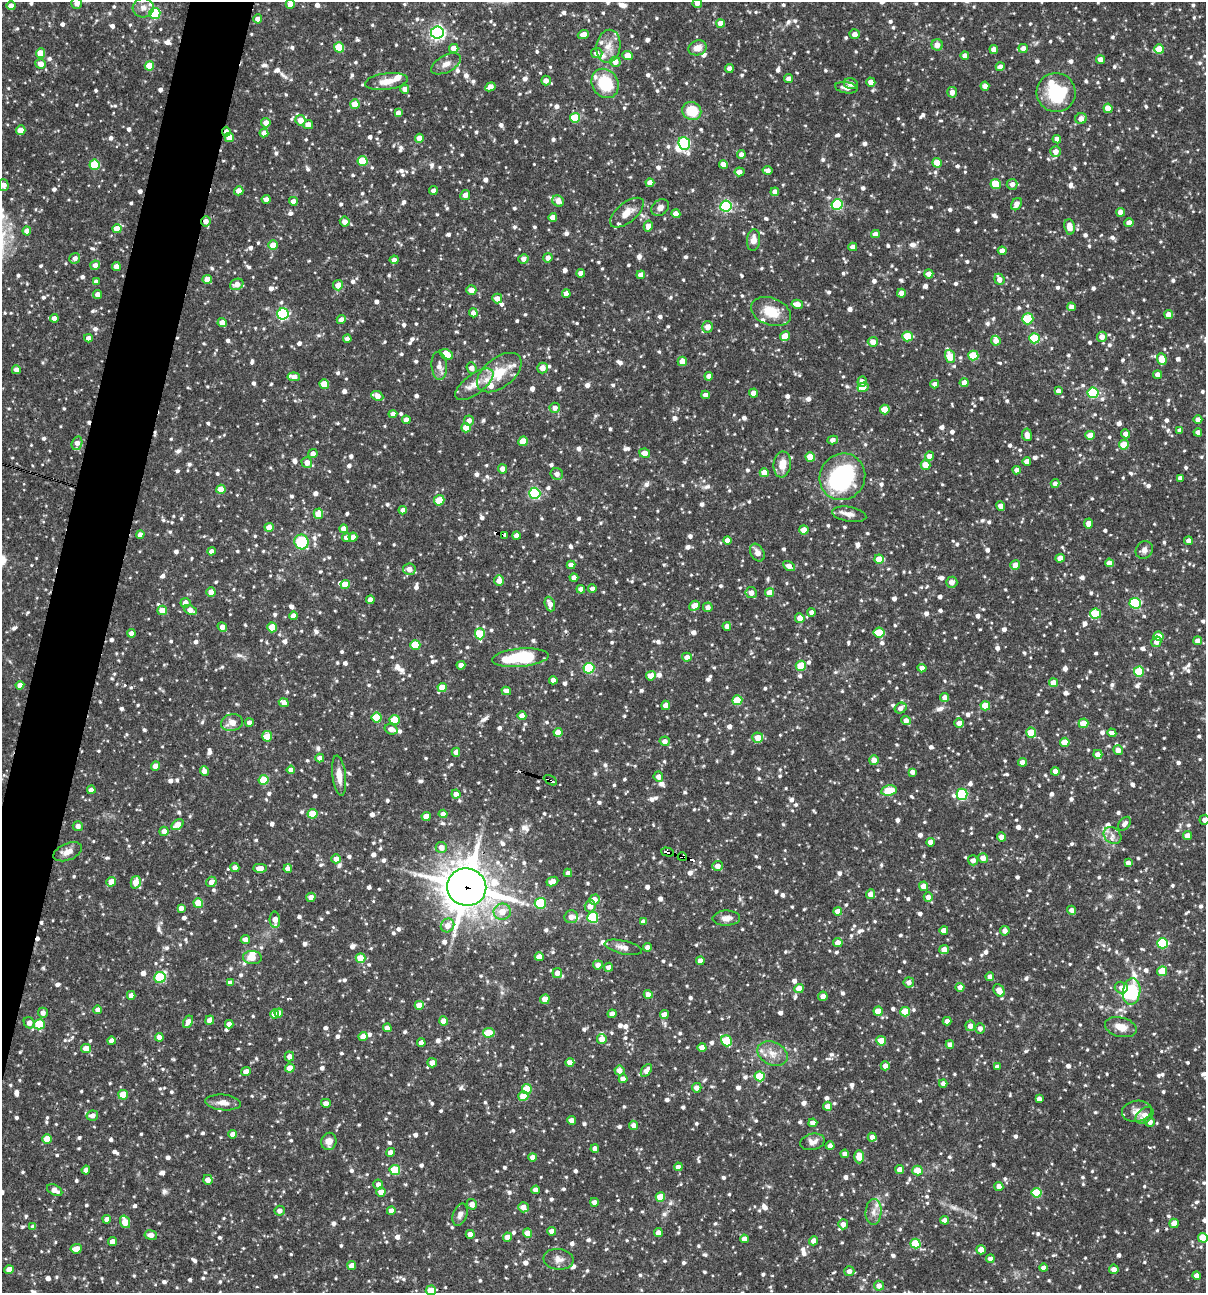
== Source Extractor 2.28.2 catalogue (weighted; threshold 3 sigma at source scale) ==
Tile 7 of 4 x 4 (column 3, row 2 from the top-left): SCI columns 2656-3859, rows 2584-3874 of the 5187 x 5168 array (HDU 1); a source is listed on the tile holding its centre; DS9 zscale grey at full resolution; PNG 1208 x 1295 px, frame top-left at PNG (2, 2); each listed source drawn as its Kron ellipse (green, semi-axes under 4 px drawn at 4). Shown black and unused: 4% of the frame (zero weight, under 3 of 4 exposures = <1% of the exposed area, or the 3 px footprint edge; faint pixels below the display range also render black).
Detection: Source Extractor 2.28.2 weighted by HDU 2 'WHT'; one run over the whole footprint, this tile lists its part. Background 0.0857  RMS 0.0039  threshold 0.0174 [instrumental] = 3 sigma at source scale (4.5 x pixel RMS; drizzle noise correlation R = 1.50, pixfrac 1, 0.05/0.05 arcsec/px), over >= 5 px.
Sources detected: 1547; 3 inside a brighter object's white glare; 7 cosmic-ray / hot-pixel residue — neither listed nor drawn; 28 inside a brighter listed object's ellipse — not listed separately; of the other 1509, all 500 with FLUX_AUTO >= 2.02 (the completeness limit of this list) listed and drawn (1009 fainter detections not listed), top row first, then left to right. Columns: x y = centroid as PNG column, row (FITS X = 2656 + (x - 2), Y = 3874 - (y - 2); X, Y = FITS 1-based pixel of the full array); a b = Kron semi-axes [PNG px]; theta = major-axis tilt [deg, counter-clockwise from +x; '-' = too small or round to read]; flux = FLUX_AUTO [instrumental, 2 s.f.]
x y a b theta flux
77 3 5 5 - 2.2
697 3 5 4 - 2.5
290 4 5 4 - 3
11 6 4 4 - 2.9
143 8 10 9 - 2.9
155 13 5 5 - 33
258 19 4 4 - 3.4
721 23 4 4 - 3.8
437 32 6 6 - 110
855 34 5 5 - 2.6
583 35 5 4 - 3.6
937 45 5 5 - 3.1
608 46 16 12 81 5
339 47 5 5 - 12
454 48 5 4 - 4.1
698 48 9 7 18 4
1023 48 4 4 - 2.6
1159 49 5 5 - 9.9
994 50 4 4 - 3
41 53 5 4 - 6.2
597 53 6 5 - 2.1
627 56 5 4 - 4.2
965 56 4 4 - 3.1
1100 59 4 4 - 2.8
615 62 5 5 - 3.3
40 64 5 5 - 3.4
446 64 16 8 28 3.1
149 66 5 4 - 10
1000 67 4 4 - 2.3
729 68 4 4 - 2.6
789 79 4 4 - 2.3
386 81 21 8 7 5
546 81 5 5 - 2.6
871 82 4 4 - 3.2
605 83 15 13 -58 16
851 84 7 5 -14 2.3
985 86 4 4 - 2.9
490 87 5 4 - 3.2
846 88 11 5 -9 2.1
405 89 4 4 - 2.4
952 92 5 5 - 2.4
1056 92 19 19 - 24
355 104 5 4 - 7.5
1108 108 4 4 - 6.4
692 111 10 9 - 12
398 113 4 4 - 2.1
575 118 5 5 - 18
1081 118 6 5 - 3
300 120 5 5 - 3.9
266 123 4 4 - 3.1
308 125 5 4 - 3.3
21 130 4 4 - 4.5
226 132 5 4 - 2
264 133 4 4 - 2.5
229 137 5 4 - 6.4
419 138 4 4 - 3.6
1057 139 4 4 - 2.6
684 143 6 5 - 50
1056 151 5 5 - 3.1
741 155 4 4 - 2.1
363 161 5 5 - 16
937 163 5 4 - 6.8
723 164 4 4 - 2.9
95 165 5 5 - 19
767 170 5 4 - 2.4
739 172 5 4 - 2.3
650 183 4 4 - 4.1
996 184 5 5 - 11
1012 184 5 5 - 2.3
3 185 6 5 - 2.9
239 191 5 4 - 3.1
433 191 4 4 - 2.1
775 192 4 4 - 2.1
465 195 5 4 - 2.5
266 199 4 4 - 2.3
293 201 4 4 - 2.9
558 201 6 5 - 3.1
837 204 5 5 - 35
1016 204 6 5 - 3.2
726 206 6 5 - 54
660 208 10 7 39 2.1
1121 212 4 4 - 3.9
627 213 20 10 39 4.6
676 214 4 4 - 3.7
553 217 4 4 - 3.2
206 221 5 4 - 2.6
345 222 5 5 - 3.1
1129 223 4 4 - 3.3
648 226 5 4 - 2.8
1069 227 8 5 -83 5.1
117 229 4 4 - 6.4
27 231 4 4 - 3.5
875 234 4 4 - 2.8
753 240 11 6 85 3.1
273 245 5 4 - 6.1
853 247 4 4 - 2.5
1002 251 4 4 - 2.8
75 258 5 5 - 2.1
548 258 4 4 - 2.5
523 259 5 4 - 2.1
394 260 4 4 - 2.7
95 265 5 4 - 2.7
116 266 4 4 - 3.7
581 273 4 4 - 2.5
929 274 4 4 - 2.9
641 275 4 4 - 3.3
207 279 4 4 - 3.8
999 279 6 5 - 2.9
96 282 4 4 - 2.3
237 284 7 5 26 3.6
338 285 5 5 - 3.6
471 290 5 5 - 2.9
901 293 4 4 - 2.7
566 294 4 4 - 2.4
98 295 4 4 - 2.9
497 298 5 5 - 3
797 304 6 4 -12 4.1
1072 307 4 4 - 2.2
771 312 21 13 -21 9.5
473 313 4 4 - 2.8
283 314 6 5 - 52
1169 314 4 4 - 3.3
54 318 4 4 - 2.6
1028 319 5 5 - 20
341 320 4 4 - 2.4
222 323 4 4 - 4.2
708 327 5 5 - 3.4
785 336 5 4 - 5.5
907 336 5 5 - 13
1102 337 5 5 - 2.8
88 338 4 4 - 2.3
1034 338 5 5 - 22
347 339 4 4 - 2.6
996 341 5 4 - 3.3
873 342 5 5 - 3.8
446 354 7 4 -26 8.9
950 356 7 5 -68 12
973 356 5 5 - 14
1162 359 6 4 -68 5.8
682 361 5 4 - 4.4
439 366 14 7 -86 2.7
471 368 5 5 - 2.6
542 368 5 5 - 3.4
16 370 4 4 - 2.5
499 373 26 14 38 12
1157 375 4 4 - 2.6
709 376 4 4 - 2.3
294 377 6 4 -6 4.1
862 381 5 4 - 2.4
964 383 4 4 - 2.8
324 384 4 4 - 8.7
474 384 22 10 37 5.4
935 384 4 4 - 2.3
863 387 5 4 - 4.2
1058 391 4 4 - 2.2
753 393 4 4 - 4.2
1093 393 5 5 - 34
705 395 4 4 - 2.6
377 396 6 4 -25 3.4
555 408 5 5 - 2.4
885 409 5 5 - 9.1
393 414 4 4 - 2.5
406 420 4 4 - 2.7
469 420 5 5 - 2.5
1198 420 4 4 - 2.7
466 428 4 4 - 7.2
1180 430 4 4 - 2.2
1198 432 4 4 - 2.8
1125 434 4 4 - 2.6
1027 435 6 5 - 2.1
1090 435 4 4 - 5.3
833 440 5 4 - 2.7
523 441 5 4 - 8.5
77 443 7 5 75 2.8
1124 445 5 5 - 11
645 453 5 4 - 3.4
313 454 4 4 - 2.6
930 456 4 4 - 3.8
810 457 5 4 - 8.5
1027 461 4 4 - 2.8
307 463 5 5 - 2.9
782 464 13 8 82 5.2
925 465 5 4 - 6
502 469 5 4 - 2.6
1017 470 4 4 - 2.2
764 473 4 4 - 4.7
557 474 6 5 - 2
842 477 24 22 57 49
1180 478 4 4 - 2.3
1055 484 4 4 - 2.4
221 489 4 4 - 6.8
535 493 6 5 - 44
439 500 5 5 - 7.8
1001 506 5 4 - 2.8
403 510 4 4 - 2.5
318 514 5 4 - 7.5
849 514 17 7 -9 2.8
1089 523 5 4 - 3.5
269 527 4 4 - 4.7
344 529 4 4 - 3.6
804 530 4 4 - 4.9
140 535 4 4 - 2.7
505 535 4 3 - 4.4
516 535 4 4 - 2.7
353 537 4 4 - 2.9
347 538 4 4 - 2.9
727 540 4 4 - 3
1188 541 4 4 - 2.5
301 542 7 7 - 18
1144 550 9 8 - 2.1
211 551 4 4 - 2.1
757 552 9 6 -59 2.6
1060 558 4 4 - 2.6
879 559 4 4 - 5.7
1109 563 4 4 - 2.7
571 565 4 4 - 3
1015 565 5 5 - 4.1
789 566 6 4 -31 3
409 569 6 5 - 3.4
574 578 4 4 - 2.7
499 580 5 4 - 3.3
952 582 5 5 - 2.6
345 584 4 4 - 5.9
581 589 4 4 - 3.2
592 589 4 4 - 2.2
211 592 4 4 - 3.3
751 593 5 5 - 2.9
770 593 4 4 - 5
370 600 4 4 - 2.8
185 603 5 5 - 2.7
1135 603 5 5 - 37
550 604 7 5 -70 2.9
694 606 5 4 - 5.4
708 607 5 5 - 2.2
162 610 4 4 - 6.6
190 610 7 4 -26 3.3
812 612 4 4 - 2.2
1095 614 5 5 - 17
293 616 4 4 - 3.5
800 618 5 4 - 3.7
727 626 4 4 - 2.4
222 627 5 4 - 2.7
272 627 5 4 - 7.3
879 632 5 5 - 11
131 633 4 4 - 2.8
480 634 6 5 - 16
1158 636 5 4 - 6.9
1198 641 4 4 - 2.8
1156 642 5 5 - 2.6
415 645 5 5 - 14
687 657 5 4 - 2.5
520 658 28 9 5 27
461 665 4 4 - 3.2
801 666 5 5 - 11
589 668 5 5 - 32
922 668 4 4 - 3
1139 672 5 5 - 14
651 676 5 4 - 4.1
553 680 4 4 - 2.7
1053 683 4 4 - 4.7
20 685 4 4 - 2.8
442 687 4 4 - 5.9
506 691 5 4 - 2.6
945 697 4 4 - 2.6
737 700 5 5 - 14
284 703 5 4 - 4.1
665 705 5 4 - 3
985 706 5 4 - 10
900 708 6 5 - 2.1
522 716 4 4 - 4
377 718 5 5 - 14
395 720 5 5 - 13
906 720 5 4 - 2.9
232 723 11 8 13 4.3
249 723 4 4 - 2
959 723 5 4 - 2.9
1084 723 5 5 - 8.5
391 729 6 5 - 2.7
558 732 4 4 - 4.4
1031 733 5 5 - 10
1112 733 4 4 - 2.6
267 736 5 5 - 8.3
758 738 5 5 - 5
665 741 5 4 - 2.3
1065 742 5 4 - 5.4
1118 750 5 4 - 2.8
456 752 4 4 - 2.6
1098 754 4 4 - 3.2
320 758 4 4 - 2.5
874 760 5 5 - 3.5
1022 762 4 4 - 3
156 766 4 4 - 5.2
291 770 4 4 - 2.9
204 771 5 4 - 2.3
1055 771 4 4 - 2.5
912 772 4 4 - 2.2
339 776 20 6 -84 4.6
658 777 5 4 - 2.4
264 780 5 5 - 14
550 780 7 3 -29 2.5
91 790 4 4 - 2.7
889 790 8 5 10 12
456 794 4 4 - 2.7
962 794 5 5 - 34
312 814 5 4 - 9.9
443 814 4 4 - 2.7
426 816 4 4 - 4.9
1205 820 5 5 - 2.5
1124 824 8 5 51 2.1
177 825 7 4 37 5.3
78 826 5 4 - 2.4
164 831 4 4 - 2.6
1113 835 9 7 -38 2.1
1187 835 4 4 - 2.9
1002 837 4 4 - 3.7
931 842 4 4 - 2.7
441 847 5 5 - 3.4
68 852 15 8 22 3.6
667 852 6 3 -16 52
682 857 5 3 - 15
983 858 5 5 - 3.4
336 859 5 4 - 2.8
973 860 5 5 - 2.4
1128 863 4 4 - 2.5
718 866 5 5 - 2.8
235 867 4 4 - 2.3
260 868 7 4 1 3.1
288 869 4 4 - 3.1
568 873 4 4 - 2.2
111 882 5 4 - 4.8
136 882 6 5 - 5.1
211 882 5 5 - 2.8
552 882 6 4 25 3.5
923 886 5 4 - 3.7
467 887 20 18 -14 1100
870 894 5 4 - 2.9
311 897 4 4 - 2.6
928 897 5 4 - 2.7
594 899 5 5 - 3.9
198 903 5 4 - 10
540 903 5 5 - 21
590 906 6 5 - 2.9
181 908 4 4 - 2.4
1071 910 4 4 - 2.2
838 911 4 4 - 3.6
502 912 9 8 - 5
571 917 7 6 - 2.5
593 917 5 5 - 28
726 918 14 7 2 2.8
275 920 8 5 -86 3.4
643 922 4 4 - 2.1
448 925 7 6 - 4.1
944 930 4 4 - 3.5
1005 931 5 4 - 2.3
245 939 4 4 - 2.7
838 943 5 4 - 2.8
1162 943 5 5 - 29
623 947 19 6 -13 2.8
647 947 4 4 - 2.2
944 949 5 4 - 3.7
539 957 4 4 - 3.6
252 958 9 6 -4 4.1
360 958 5 4 - 8.2
700 961 4 4 - 2.6
598 965 5 4 - 2.8
609 967 4 4 - 2.4
1162 971 5 5 - 8.7
557 973 5 5 - 3.1
990 977 4 4 - 2.4
160 978 6 5 - 31
909 982 5 5 - 2.3
230 983 4 4 - 2.4
960 987 4 4 - 2.9
799 988 5 4 - 4.7
1121 988 6 6 - 2.2
999 990 7 5 -56 4.6
1132 992 13 9 82 39
648 994 4 4 - 4
131 995 4 4 - 2.4
823 996 5 4 - 2.6
545 999 5 4 - 5.2
419 1005 4 4 - 5.2
98 1010 4 4 - 2.1
878 1011 4 4 - 7.5
905 1012 5 5 - 11
43 1013 5 5 - 2.3
279 1013 4 4 - 3.7
274 1014 4 4 - 2.8
612 1014 4 4 - 2.6
664 1015 4 4 - 4.3
210 1020 5 4 - 3.7
444 1021 4 4 - 4.8
947 1021 4 4 - 2.6
188 1022 7 4 62 3.1
29 1023 6 5 - 3
39 1024 5 5 - 17
229 1024 4 4 - 2.5
970 1026 5 5 - 2.8
1121 1027 16 9 -14 5
387 1028 4 4 - 2.8
980 1028 5 5 - 2.1
489 1033 6 4 6 11
159 1037 4 4 - 2.8
363 1037 4 4 - 4.3
602 1039 5 4 - 4.1
111 1041 4 4 - 2.2
726 1041 6 5 - 18
881 1041 5 4 - 8.3
421 1043 4 4 - 2.5
950 1045 4 4 - 2.9
702 1047 4 4 - 4.3
86 1049 5 4 - 5.8
772 1053 16 11 -24 4.7
289 1056 5 4 - 3.1
432 1063 5 4 - 3.5
570 1063 4 4 - 3.1
885 1066 4 4 - 2.5
997 1067 4 4 - 2.5
290 1068 4 4 - 5.1
619 1070 5 5 - 3
646 1070 7 4 54 2.9
246 1071 5 4 - 2.6
760 1076 5 5 - 16
623 1079 4 4 - 3.6
943 1083 4 4 - 2.3
697 1088 5 4 - 2.8
527 1089 5 5 - 11
123 1095 5 5 - 10
523 1096 5 5 - 7.9
1039 1099 4 4 - 2.6
223 1102 18 8 -5 3.1
326 1103 5 4 - 2.8
828 1106 4 4 - 2.8
1137 1111 15 10 10 3.4
92 1115 6 5 - 2.3
1144 1115 10 6 38 3.8
572 1120 4 4 - 2.7
1150 1122 5 5 - 2.7
813 1123 4 4 - 2.7
634 1125 5 4 - 2.6
233 1134 4 4 - 2.4
872 1137 4 4 - 2.4
47 1139 5 4 - 6.4
329 1141 9 7 76 3.2
812 1142 12 8 13 2.6
830 1146 4 4 - 2.9
595 1149 4 4 - 2.5
390 1152 4 4 - 2.6
845 1154 4 4 - 2.3
532 1157 4 4 - 2.4
859 1157 6 4 90 5.6
678 1167 4 4 - 2.5
86 1170 4 4 - 2.6
395 1170 5 5 - 17
900 1170 4 4 - 3.9
917 1171 5 5 - 7
208 1180 5 4 - 2.7
378 1184 5 5 - 2.2
999 1186 4 4 - 2.8
55 1190 8 5 -28 3.6
536 1190 4 4 - 3.1
381 1192 4 4 - 4.2
1037 1193 5 5 - 19
660 1197 5 4 - 10
594 1202 4 4 - 2.2
472 1204 5 5 - 2.7
523 1207 5 5 - 3
280 1211 5 5 - 2
391 1211 4 4 - 2.8
873 1212 13 8 86 2.6
460 1215 11 7 69 2.2
107 1219 4 4 - 2.3
945 1220 4 4 - 3
125 1222 6 4 -72 7.1
1174 1223 5 4 - 4
843 1224 5 5 - 2.1
33 1227 4 4 - 2
552 1231 4 4 - 3.1
528 1233 5 4 - 5.7
658 1233 4 4 - 2.9
470 1234 4 4 - 2.7
151 1235 6 4 -8 2.6
507 1237 4 4 - 2.9
1203 1238 5 5 - 12
744 1239 4 4 - 2.3
113 1241 4 4 - 2.9
814 1241 5 4 - 2.8
915 1244 5 5 - 14
76 1249 5 4 - 4.5
981 1250 5 4 - 3.4
558 1259 15 10 -7 3
990 1259 4 4 - 2.2
352 1266 4 4 - 3.6
1044 1268 4 4 - 2.3
1114 1269 5 4 - 2.6
9 1270 5 4 - 5
849 1271 5 5 - 2.6
1197 1275 4 4 - 2.4
879 1286 5 5 - 2.8
431 1290 5 5 - 6.4
Overlapping masked pixels (flux is a lower limit): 7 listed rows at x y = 226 132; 206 221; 505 535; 550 780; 667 852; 682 857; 467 887
Isophote crosses this tile's border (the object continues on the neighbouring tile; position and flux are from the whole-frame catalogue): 7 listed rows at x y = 77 3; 697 3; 290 4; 3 185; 1205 820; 1203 1238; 431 1290